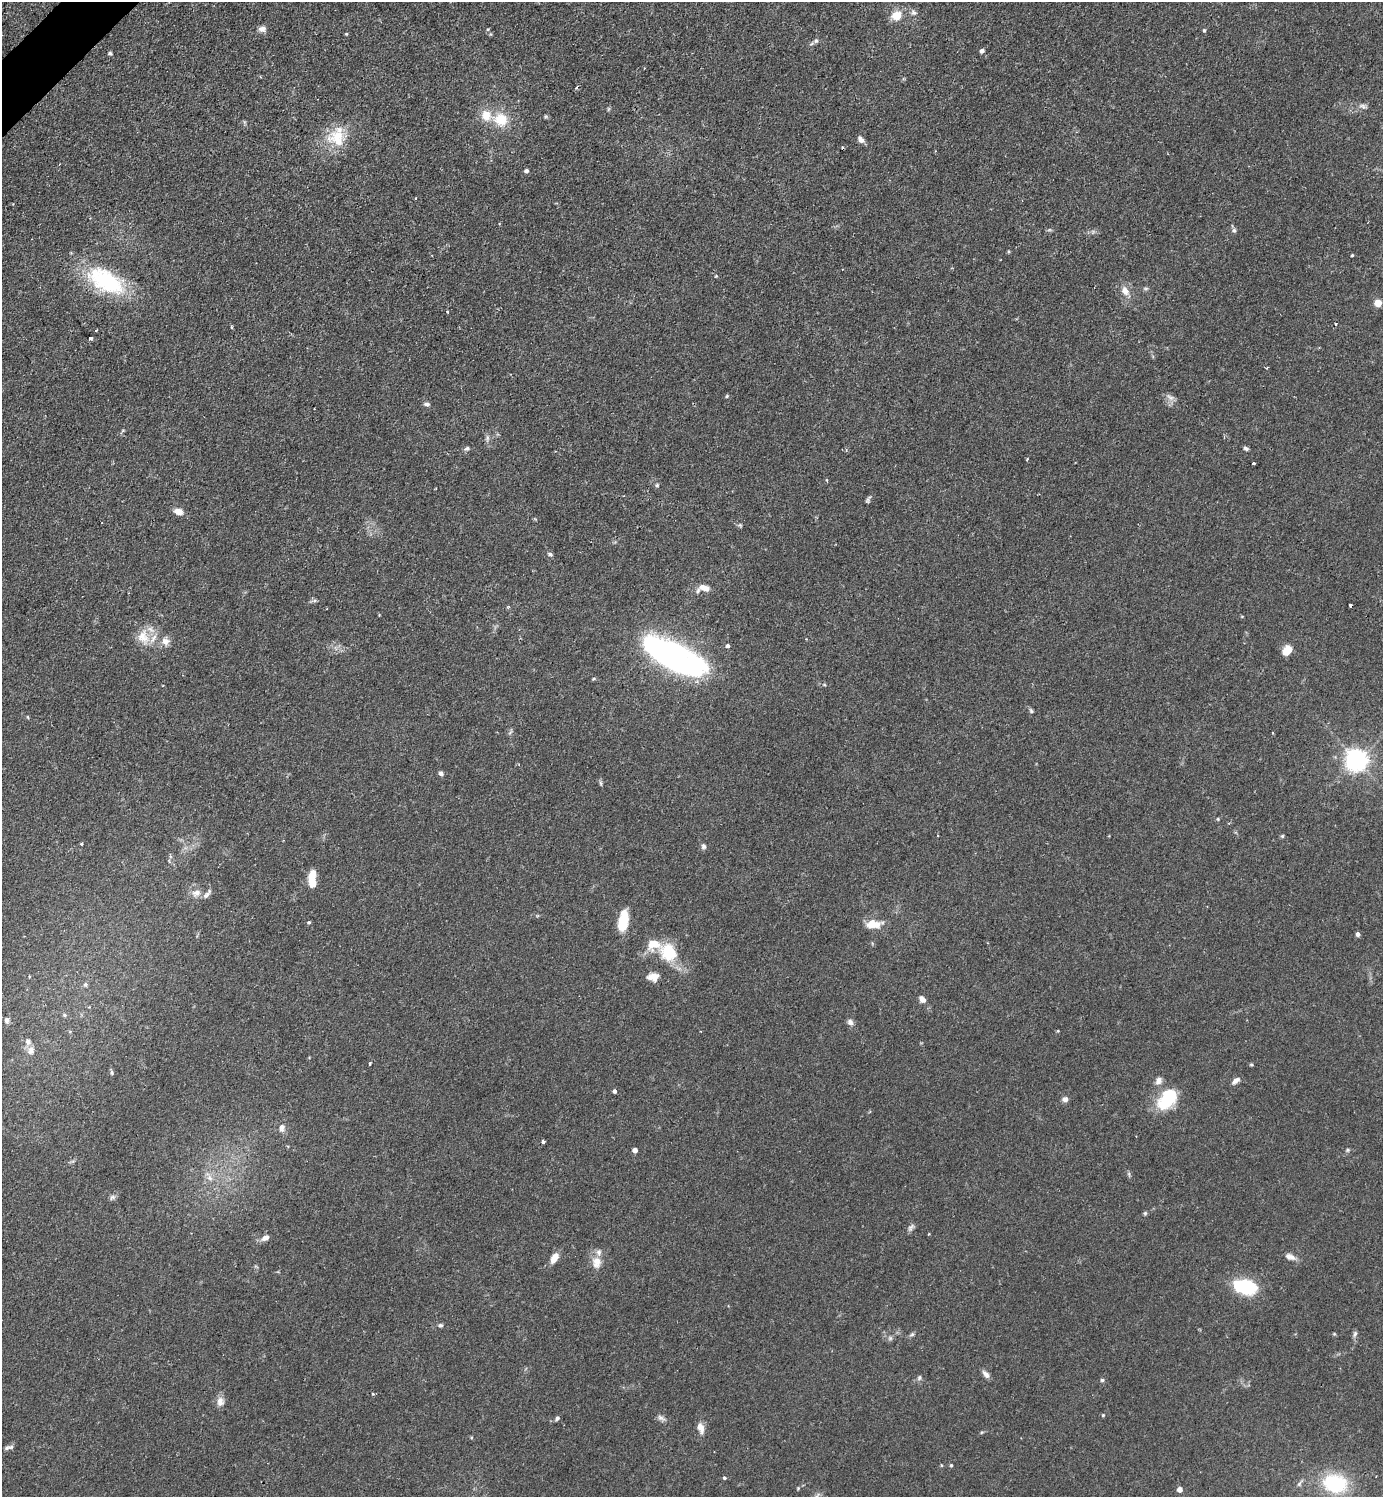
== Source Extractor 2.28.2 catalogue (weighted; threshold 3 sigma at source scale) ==
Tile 11 of 4 x 4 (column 3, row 3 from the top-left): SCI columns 2920-4300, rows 1498-2992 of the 5983 x 5984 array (HDU 1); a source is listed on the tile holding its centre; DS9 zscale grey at full resolution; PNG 1385 x 1499 px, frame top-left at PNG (2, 2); no overlay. Shown black and unused: <1% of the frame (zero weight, under 2 of 3 exposures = <1% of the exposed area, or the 3 px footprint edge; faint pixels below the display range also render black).
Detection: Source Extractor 2.28.2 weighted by HDU 2 'WHT'; one run over the whole footprint, this tile lists its part. Background 0.0841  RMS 0.006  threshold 0.0271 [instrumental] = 3 sigma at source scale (4.5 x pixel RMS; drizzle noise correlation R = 1.50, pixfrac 1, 0.05/0.05 arcsec/px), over >= 5 px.
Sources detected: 134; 1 inside a brighter object's white glare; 4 cosmic-ray / hot-pixel residue — not listed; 7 inside a brighter listed object's ellipse — not listed separately; the other 122 listed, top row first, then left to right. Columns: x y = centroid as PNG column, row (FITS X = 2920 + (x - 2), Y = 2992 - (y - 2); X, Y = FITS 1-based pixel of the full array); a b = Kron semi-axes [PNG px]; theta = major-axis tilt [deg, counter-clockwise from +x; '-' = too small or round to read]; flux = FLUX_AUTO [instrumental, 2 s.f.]
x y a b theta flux
913 12 8 7 - 2
896 15 5 5 - 24
262 29 10 8 0 3
488 29 5 4 - 0.58
1204 30 4 3 - 1.3
346 34 4 4 - 0.59
816 41 7 6 - 1.5
982 51 5 5 - 1.8
110 53 5 4 - 0.98
576 88 5 3 - 1
1363 106 11 7 -13 2.2
486 115 14 13 - 9.4
546 117 6 4 -18 0.87
501 119 15 14 - 15
337 138 28 24 -31 20
861 139 8 6 -52 3
526 171 5 4 - 1.6
1234 230 6 6 - 1.4
1008 252 5 3 - 0.6
1352 255 3 3 - 1.5
716 276 4 3 - 0.5
106 281 49 25 -30 55
1145 288 8 4 8 0.98
1125 291 12 9 -59 5.1
1378 303 5 5 - 12
447 312 3 2 - 0.89
231 327 3 3 - 0.82
96 330 3 2 - 0.59
90 338 3 3 - 2.5
727 396 5 4 - 0.74
1170 397 14 7 -26 2.9
427 404 7 6 - 1.8
487 438 9 5 83 1.7
467 448 7 5 17 1.3
1246 448 7 4 -32 1.3
1027 459 4 3 - 0.56
1253 463 3 2 - 0.78
827 480 5 3 - 0.71
657 485 5 5 - 1
868 499 12 4 62 1.3
178 511 10 6 -17 4.8
740 525 6 4 -72 0.89
550 554 7 5 -21 1.3
704 588 15 8 -15 5.4
314 600 7 4 1 1.2
143 637 22 16 -77 11
165 641 12 10 -41 4.1
728 646 5 5 - 1.4
1287 650 9 7 48 10
675 657 66 24 -28 180
594 679 5 4 - 0.78
163 686 3 2 - 0.54
1031 711 7 5 -63 1.1
28 717 5 3 - 0.58
510 732 8 3 45 0.89
1357 760 7 7 - 460
441 773 6 5 - 1.6
601 783 6 4 -88 1
1218 819 5 4 - 0.61
938 836 2 2 - 0.56
1282 836 5 5 - 0.79
81 844 3 3 - 0.92
703 846 8 6 -58 1.5
312 883 11 8 -75 8.2
196 893 13 9 21 4.3
623 921 18 8 81 21
309 922 5 4 - 0.85
873 924 20 9 1 9.4
1358 934 4 4 - 2
668 952 25 21 -54 22
653 977 13 9 1 5.2
85 985 6 5 - 1.3
922 999 9 6 -47 3.2
65 1015 5 5 - 0.87
6 1020 8 6 -70 1.9
850 1022 8 7 - 2.2
31 1050 12 9 62 4
370 1064 4 3 - 0.62
1251 1065 6 4 0 0.67
112 1072 6 5 - 1
1159 1081 11 8 55 3.1
1235 1081 10 5 43 2.8
615 1091 4 4 - 1.7
1065 1099 7 6 - 2.3
1167 1099 26 17 52 27
282 1127 9 7 75 3.1
543 1142 4 3 - 2.7
635 1150 4 4 - 3.8
1348 1150 6 4 22 0.93
1129 1174 7 4 -72 0.96
210 1178 9 7 -52 3.2
112 1197 9 6 40 1.6
1145 1213 5 5 - 0.89
911 1227 12 6 47 1.8
265 1238 10 6 28 3.2
1292 1257 12 7 -51 2.9
554 1258 12 7 61 6.3
597 1262 18 13 89 7
1246 1285 23 17 -44 32
440 1325 6 5 - 1.3
912 1334 7 5 29 1.2
1334 1334 5 4 - 0.6
1355 1334 10 5 77 1.5
890 1338 6 6 - 1.4
986 1374 11 6 -49 2.9
919 1378 7 6 - 1.4
1102 1380 5 5 - 0.92
372 1394 4 3 - 0.63
220 1402 13 9 -86 4
1103 1415 4 4 - 0.73
557 1418 7 4 50 1.3
661 1418 12 6 -33 2.2
700 1428 15 8 -70 4.4
8 1448 11 4 11 1.6
941 1465 5 3 - 0.51
951 1465 4 4 - 0.78
724 1478 4 4 - 1.2
1335 1483 25 19 -10 37
1299 1484 10 5 59 1.4
798 1488 5 4 - 0.63
1179 1489 5 5 - 3.9
817 1496 12 4 60 1.7
Isophote crosses this tile's border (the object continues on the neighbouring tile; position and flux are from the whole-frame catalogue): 1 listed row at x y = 817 1496